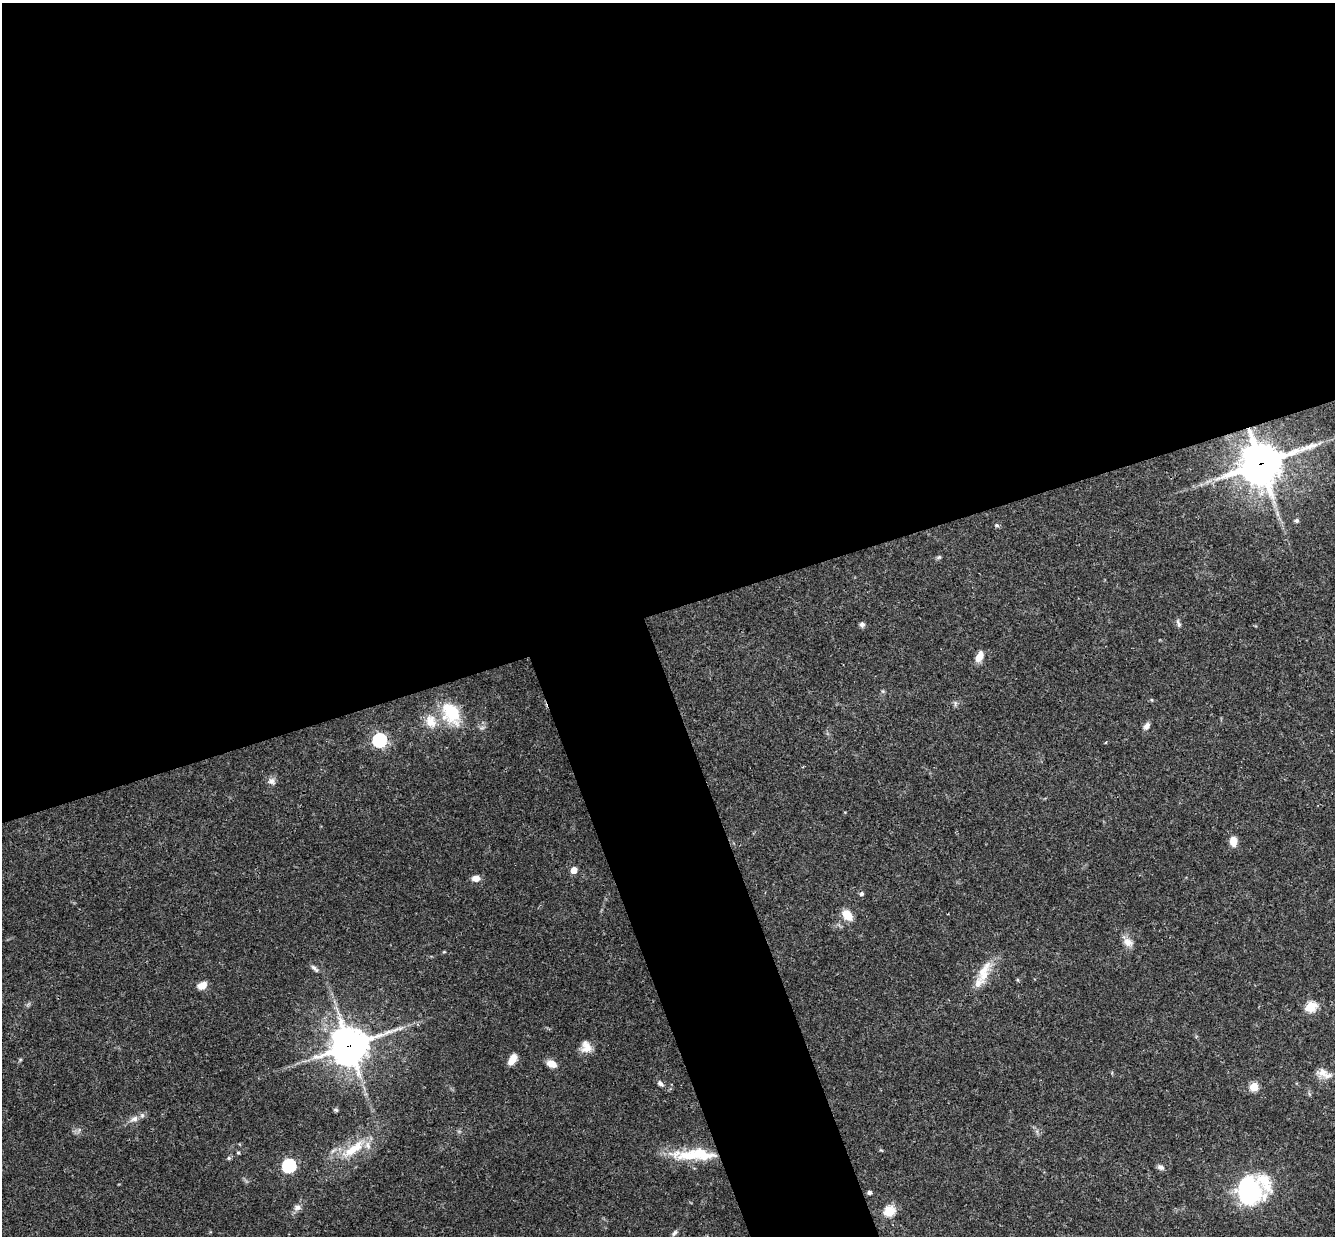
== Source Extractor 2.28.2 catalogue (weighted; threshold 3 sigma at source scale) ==
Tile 2 of 4 x 4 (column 2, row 1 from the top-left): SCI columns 1393-2725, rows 3997-5230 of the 5448 x 5402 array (HDU 1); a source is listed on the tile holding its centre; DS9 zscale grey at full resolution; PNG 1337 x 1238 px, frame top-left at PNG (2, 3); no overlay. Shown black and unused: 54% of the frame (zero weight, under 3 of 4 exposures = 6% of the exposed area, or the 3 px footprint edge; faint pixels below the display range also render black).
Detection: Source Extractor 2.28.2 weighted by HDU 2 'WHT'; one run over the whole footprint, this tile lists its part. Background 0.0769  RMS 0.0033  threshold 0.0149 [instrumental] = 3 sigma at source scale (4.5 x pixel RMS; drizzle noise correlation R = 1.50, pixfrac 1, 0.05/0.05 arcsec/px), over >= 5 px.
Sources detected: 51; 1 inside a brighter object's white glare — not listed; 5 inside a brighter listed object's ellipse — not listed separately; the other 45 listed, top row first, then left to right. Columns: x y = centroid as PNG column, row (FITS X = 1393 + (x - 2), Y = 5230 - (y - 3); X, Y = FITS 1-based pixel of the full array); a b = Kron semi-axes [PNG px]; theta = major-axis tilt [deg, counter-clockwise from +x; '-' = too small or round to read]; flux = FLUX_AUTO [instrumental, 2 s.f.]
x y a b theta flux
1260 464 16 14 21 880
1297 521 6 5 - 0.74
997 525 5 5 - 0.67
939 557 7 4 44 0.52
1178 623 11 4 -61 0.83
862 624 7 6 - 0.97
980 656 12 7 61 3.7
1152 700 5 3 - 0.31
451 712 34 20 -60 13
431 721 18 14 -64 5.3
1147 726 9 6 47 1.4
380 740 6 6 - 68
1106 742 3 2 - 0.33
272 781 10 8 -34 1.5
1233 841 11 8 -87 2.9
574 870 5 5 - 5.2
476 878 9 7 8 2.2
862 894 6 5 - 0.74
847 915 10 6 -47 7.5
1128 942 14 9 -43 2.6
314 968 13 5 -42 1.1
984 971 34 12 70 7.2
1018 980 5 3 - 0.34
202 985 12 8 25 2.5
1311 1007 5 5 - 22
349 1046 14 12 23 680
586 1047 16 12 -84 3.4
512 1059 12 6 59 3.8
551 1064 10 6 -22 3.7
1322 1072 16 11 -7 2.9
660 1083 8 5 -42 1.1
1254 1086 5 5 - 14
336 1110 6 4 -43 0.5
134 1119 12 7 24 2
353 1149 38 12 36 10
238 1153 5 3 - 0.35
700 1154 42 17 -9 14
229 1158 5 5 - 0.53
289 1166 6 6 - 56
1161 1167 10 6 -29 1.1
1249 1190 30 22 -62 33
869 1192 4 4 - 1
297 1207 10 8 13 1.5
889 1211 5 5 - 24
674 1233 10 5 53 0.84
Overlapping masked pixels (flux is a lower limit): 2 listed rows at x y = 1260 464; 349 1046